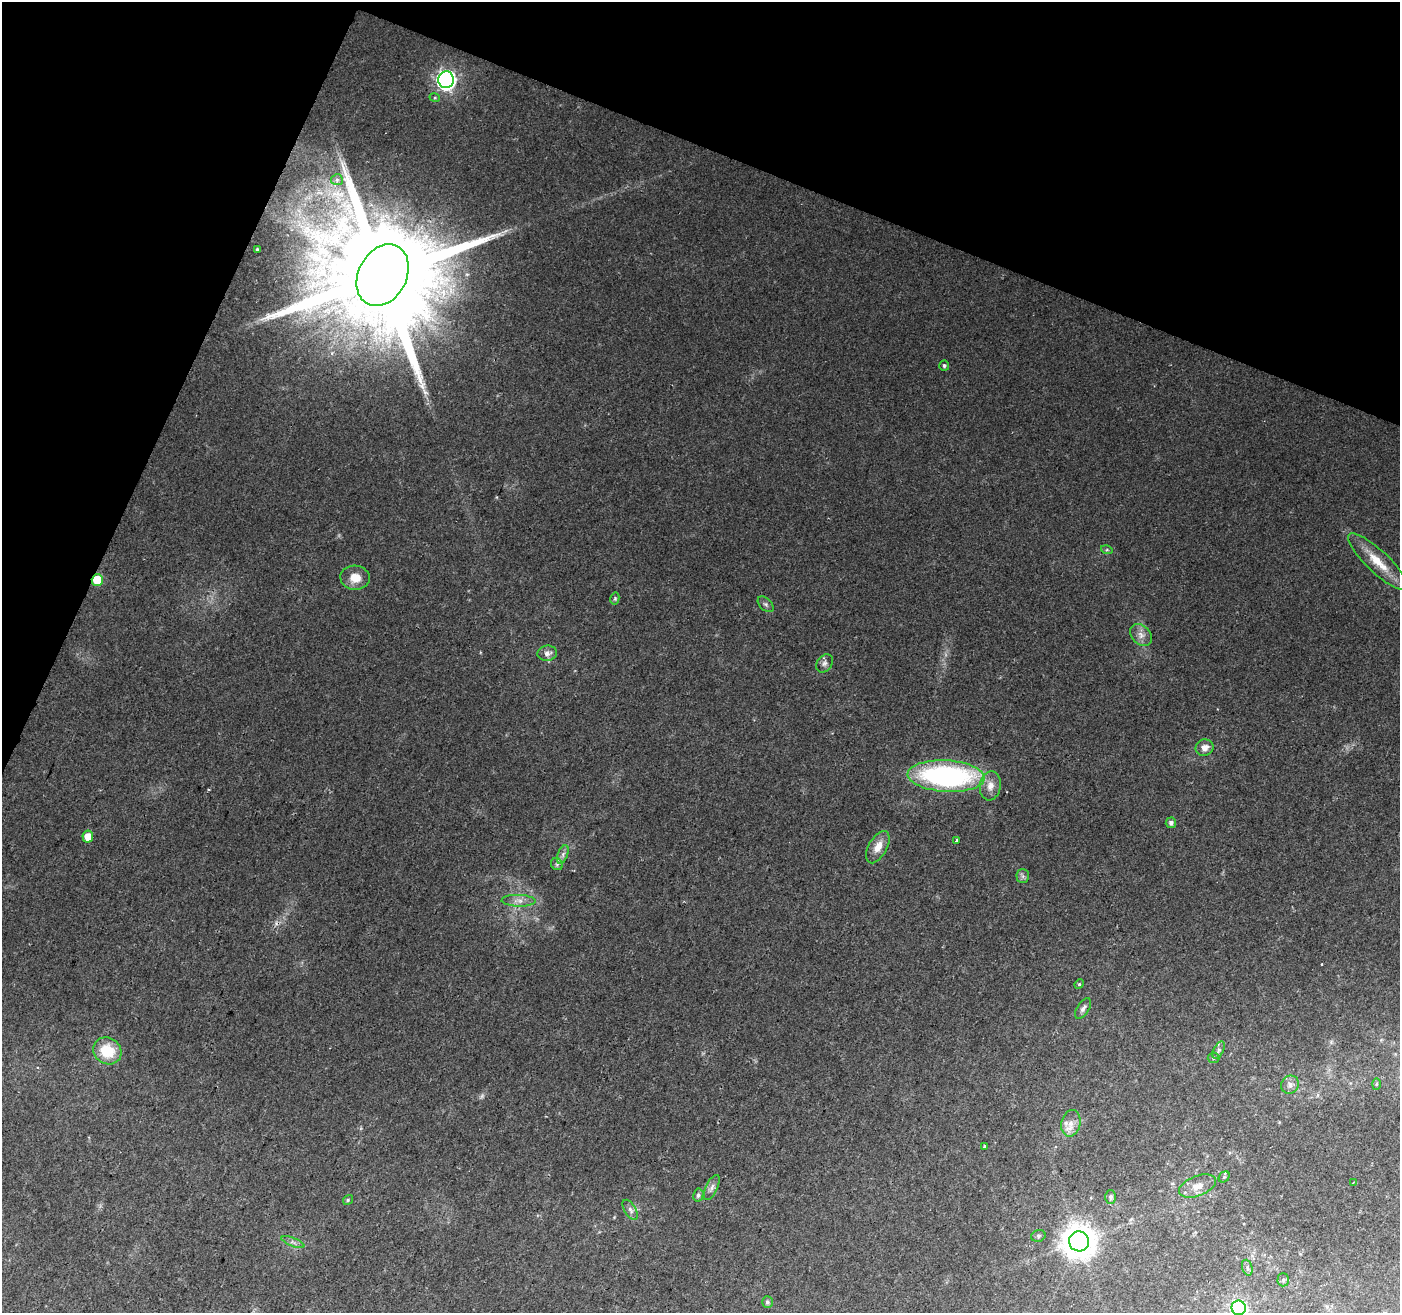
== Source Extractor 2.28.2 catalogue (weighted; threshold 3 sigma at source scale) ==
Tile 2 of 4 x 4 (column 2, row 1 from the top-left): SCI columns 1405-2802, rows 4207-5517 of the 5598 x 5724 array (HDU 1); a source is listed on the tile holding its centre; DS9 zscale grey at full resolution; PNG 1402 x 1315 px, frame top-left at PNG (2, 2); each listed source drawn as its Kron ellipse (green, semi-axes under 4 px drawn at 4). Shown black and unused: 20% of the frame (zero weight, under 2 of 3 exposures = <1% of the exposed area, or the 3 px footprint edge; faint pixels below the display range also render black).
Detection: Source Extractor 2.28.2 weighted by HDU 2 'WHT'; one run over the whole footprint, this tile lists its part. Background 0.0236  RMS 0.0039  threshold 0.0176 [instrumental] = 3 sigma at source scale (4.5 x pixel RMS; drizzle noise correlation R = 1.50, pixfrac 1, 0.0396/0.0396 arcsec/px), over >= 5 px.
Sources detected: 55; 1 too faint to see at this stretch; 2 cosmic-ray / hot-pixel residue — neither listed nor drawn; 2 inside a brighter listed object's ellipse — not listed separately; the other 50 listed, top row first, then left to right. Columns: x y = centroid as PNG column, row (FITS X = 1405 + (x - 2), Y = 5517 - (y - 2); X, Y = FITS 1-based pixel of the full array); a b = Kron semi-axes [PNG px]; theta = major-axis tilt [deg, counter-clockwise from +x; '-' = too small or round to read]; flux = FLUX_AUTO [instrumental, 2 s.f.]
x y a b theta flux
446 80 8 8 - 170
435 98 5 3 - 0.42
337 180 6 5 - 0.85
257 249 3 3 - 0.46
383 275 32 24 63 17000
944 365 5 5 - 0.9
1107 550 6 4 -17 0.53
1378 562 39 11 -44 10
355 578 15 12 -4 5.7
97 580 6 5 - 11
615 598 6 4 78 0.55
766 604 9 6 -44 1
1141 635 12 9 -45 2.7
547 653 10 7 9 2.3
825 663 10 7 57 1.5
1204 748 9 8 - 2.7
946 776 38 15 -3 85
990 786 15 10 82 3.8
1171 823 5 5 - 1.4
88 836 6 5 - 5.5
956 841 4 3 - 3.6
878 847 18 9 61 4.6
563 854 10 5 69 1.4
557 864 6 5 - 0.8
1023 876 7 6 - 1
519 901 17 6 -2 2.6
1079 984 5 4 - 0.52
1083 1008 11 6 57 1.4
1219 1050 9 5 61 1.1
107 1051 15 13 -34 12
1214 1058 6 5 - 0.74
1376 1084 6 4 88 0.7
1290 1085 9 8 - 2.1
1071 1123 13 9 77 3.5
985 1146 3 3 - 1.5
1224 1177 6 5 - 0.71
1353 1183 3 2 - 0.45
1198 1186 19 10 21 5.2
712 1187 13 6 65 1.7
698 1195 7 5 80 0.95
1111 1197 6 5 - 1.1
348 1200 5 4 - 0.57
630 1210 11 5 -58 1.5
1038 1236 7 5 16 0.85
1079 1241 10 10 - 740
293 1242 12 4 -21 1.3
1247 1268 8 5 -71 0.89
1283 1280 6 5 - 0.88
767 1302 6 5 - 0.94
1239 1308 7 7 - 81
Overlapping masked pixels (flux is a lower limit): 2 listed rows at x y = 383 275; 97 580
Isophote crosses this tile's border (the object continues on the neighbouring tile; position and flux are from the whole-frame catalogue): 1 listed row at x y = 1239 1308